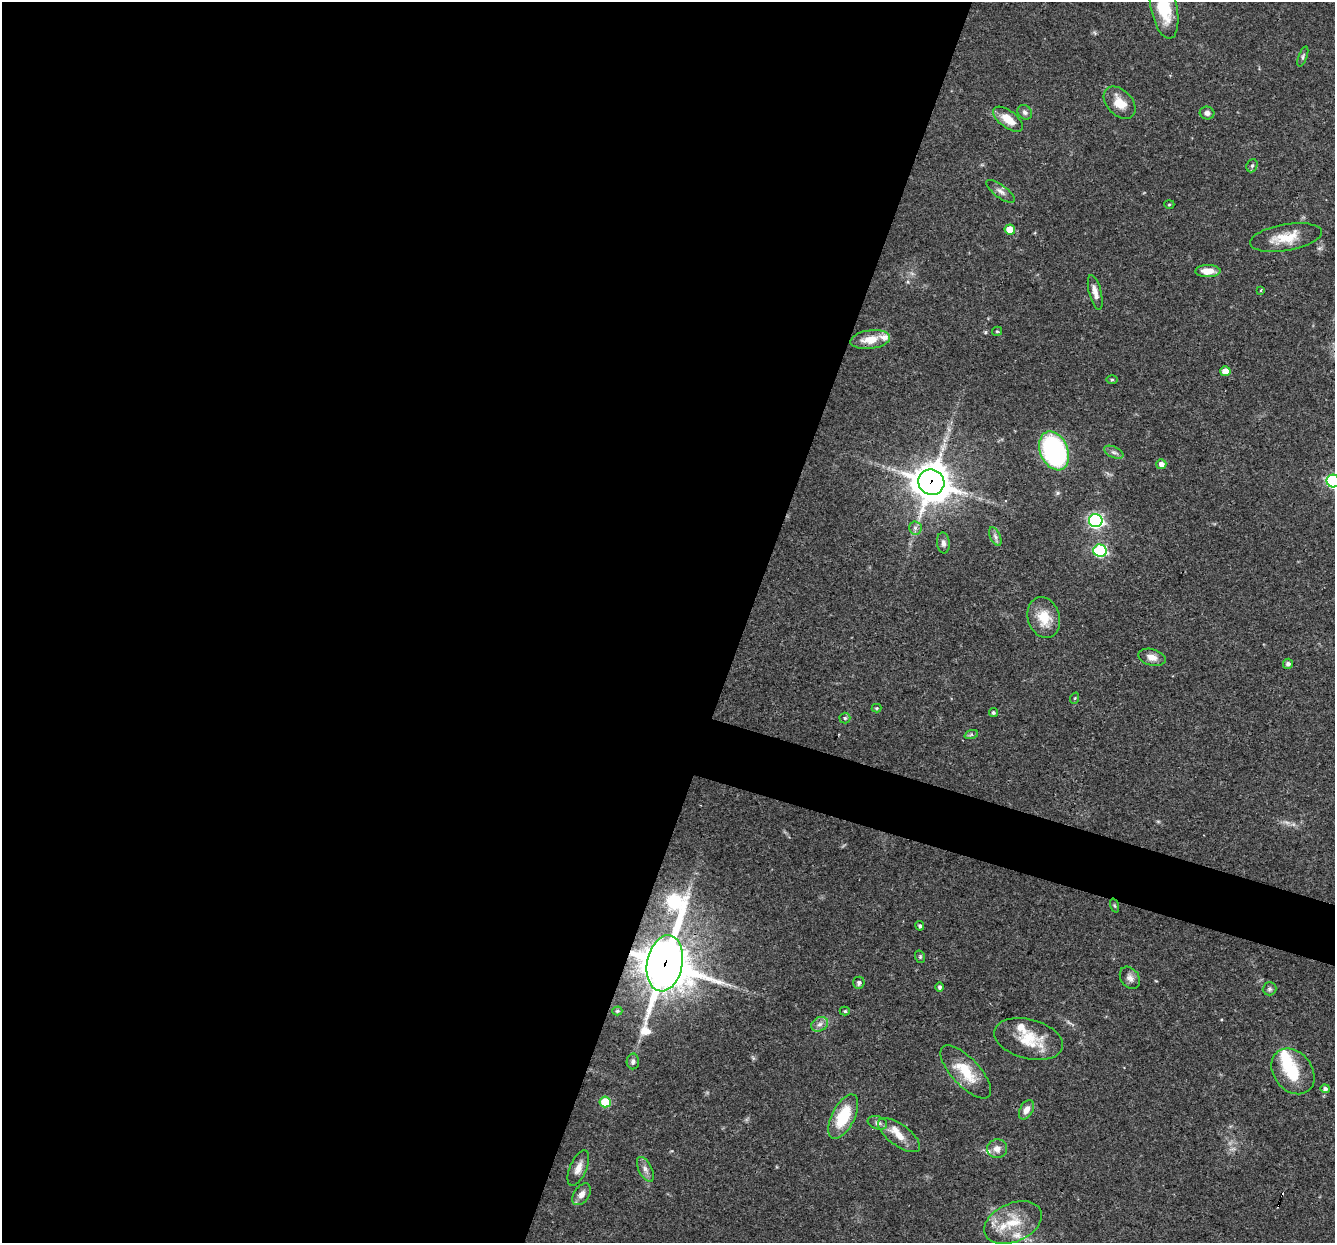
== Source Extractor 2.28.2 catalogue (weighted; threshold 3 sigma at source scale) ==
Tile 5 of 4 x 4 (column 1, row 2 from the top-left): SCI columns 1-1333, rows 2739-3979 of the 5331 x 5348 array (HDU 1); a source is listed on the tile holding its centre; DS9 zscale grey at full resolution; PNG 1337 x 1245 px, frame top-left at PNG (2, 2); each listed source drawn as its Kron ellipse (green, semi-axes under 4 px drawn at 4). Shown black and unused: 58% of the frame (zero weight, under 3 of 4 exposures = <1% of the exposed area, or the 3 px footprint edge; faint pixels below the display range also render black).
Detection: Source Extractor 2.28.2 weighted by HDU 2 'WHT'; one run over the whole footprint, this tile lists its part. Background 0.0576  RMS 0.0032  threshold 0.0146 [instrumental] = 3 sigma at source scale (4.5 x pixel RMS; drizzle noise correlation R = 1.50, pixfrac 1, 0.05/0.05 arcsec/px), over >= 5 px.
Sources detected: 71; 1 too faint to see at this stretch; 1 inside a brighter object's white glare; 1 cosmic-ray / hot-pixel residue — neither listed nor drawn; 6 inside a brighter listed object's ellipse — not listed separately; the other 62 listed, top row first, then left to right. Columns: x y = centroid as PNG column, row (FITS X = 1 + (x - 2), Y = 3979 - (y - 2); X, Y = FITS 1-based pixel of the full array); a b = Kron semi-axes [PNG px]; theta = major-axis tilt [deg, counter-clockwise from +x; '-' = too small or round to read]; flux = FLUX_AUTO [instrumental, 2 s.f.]
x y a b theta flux
1164 8 31 13 -78 12
1303 57 10 3 69 0.61
1120 103 19 12 -46 5.4
1025 112 8 6 -45 1.1
1207 113 7 6 - 1.2
1008 119 17 8 -37 5.4
1252 166 7 5 68 0.71
1000 191 17 6 -36 1.6
1169 204 5 3 - 0.33
1010 230 5 5 - 5.9
1286 237 36 13 10 8
1208 271 12 6 1 4.1
1261 290 3 3 - 0.47
1095 292 18 6 -76 2.2
997 331 5 4 - 0.4
870 340 20 9 7 5.4
1225 371 5 5 - 4.2
1112 380 5 3 - 0.37
1054 451 20 13 -67 54
1114 452 10 5 -24 1.1
1161 464 5 5 - 2.1
1333 481 6 6 - 54
931 482 13 12 - 770
1096 521 7 6 - 86
915 528 6 6 - 0.99
995 537 10 5 -63 1.1
943 543 10 6 -85 1.3
1100 551 6 6 - 41
1044 618 21 16 -72 7.4
1152 657 14 8 -15 2.4
1288 664 5 5 - 1.1
1075 698 6 3 71 0.29
877 708 5 4 - 0.43
993 712 4 4 - 0.67
845 718 5 5 - 0.65
971 735 7 4 19 0.52
1115 906 7 3 -71 0.43
920 926 5 4 - 0.68
920 957 6 5 - 0.47
665 963 28 17 78 1400
1130 978 12 9 -56 1.7
859 983 6 5 - 0.95
940 987 4 4 - 0.76
1269 989 7 6 - 0.73
617 1011 5 4 - 0.55
845 1011 5 4 - 0.49
820 1024 9 6 30 1.5
1028 1039 35 20 -15 11
633 1061 8 6 89 1.1
1293 1071 25 19 -52 12
966 1072 34 14 -47 10
1325 1089 4 4 - 0.91
605 1102 5 5 - 14
1026 1110 10 6 61 2
843 1117 24 11 63 14
877 1123 10 6 -19 1.1
899 1135 25 10 -36 4.7
997 1149 10 9 - 2.2
578 1168 19 8 67 2.7
645 1169 13 6 -63 1.7
582 1194 12 7 56 2.3
1013 1223 30 19 24 10
Overlapping masked pixels (flux is a lower limit): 3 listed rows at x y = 1054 451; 931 482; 665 963
Isophote crosses this tile's border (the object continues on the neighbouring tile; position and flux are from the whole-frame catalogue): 2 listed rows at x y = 1164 8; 1333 481